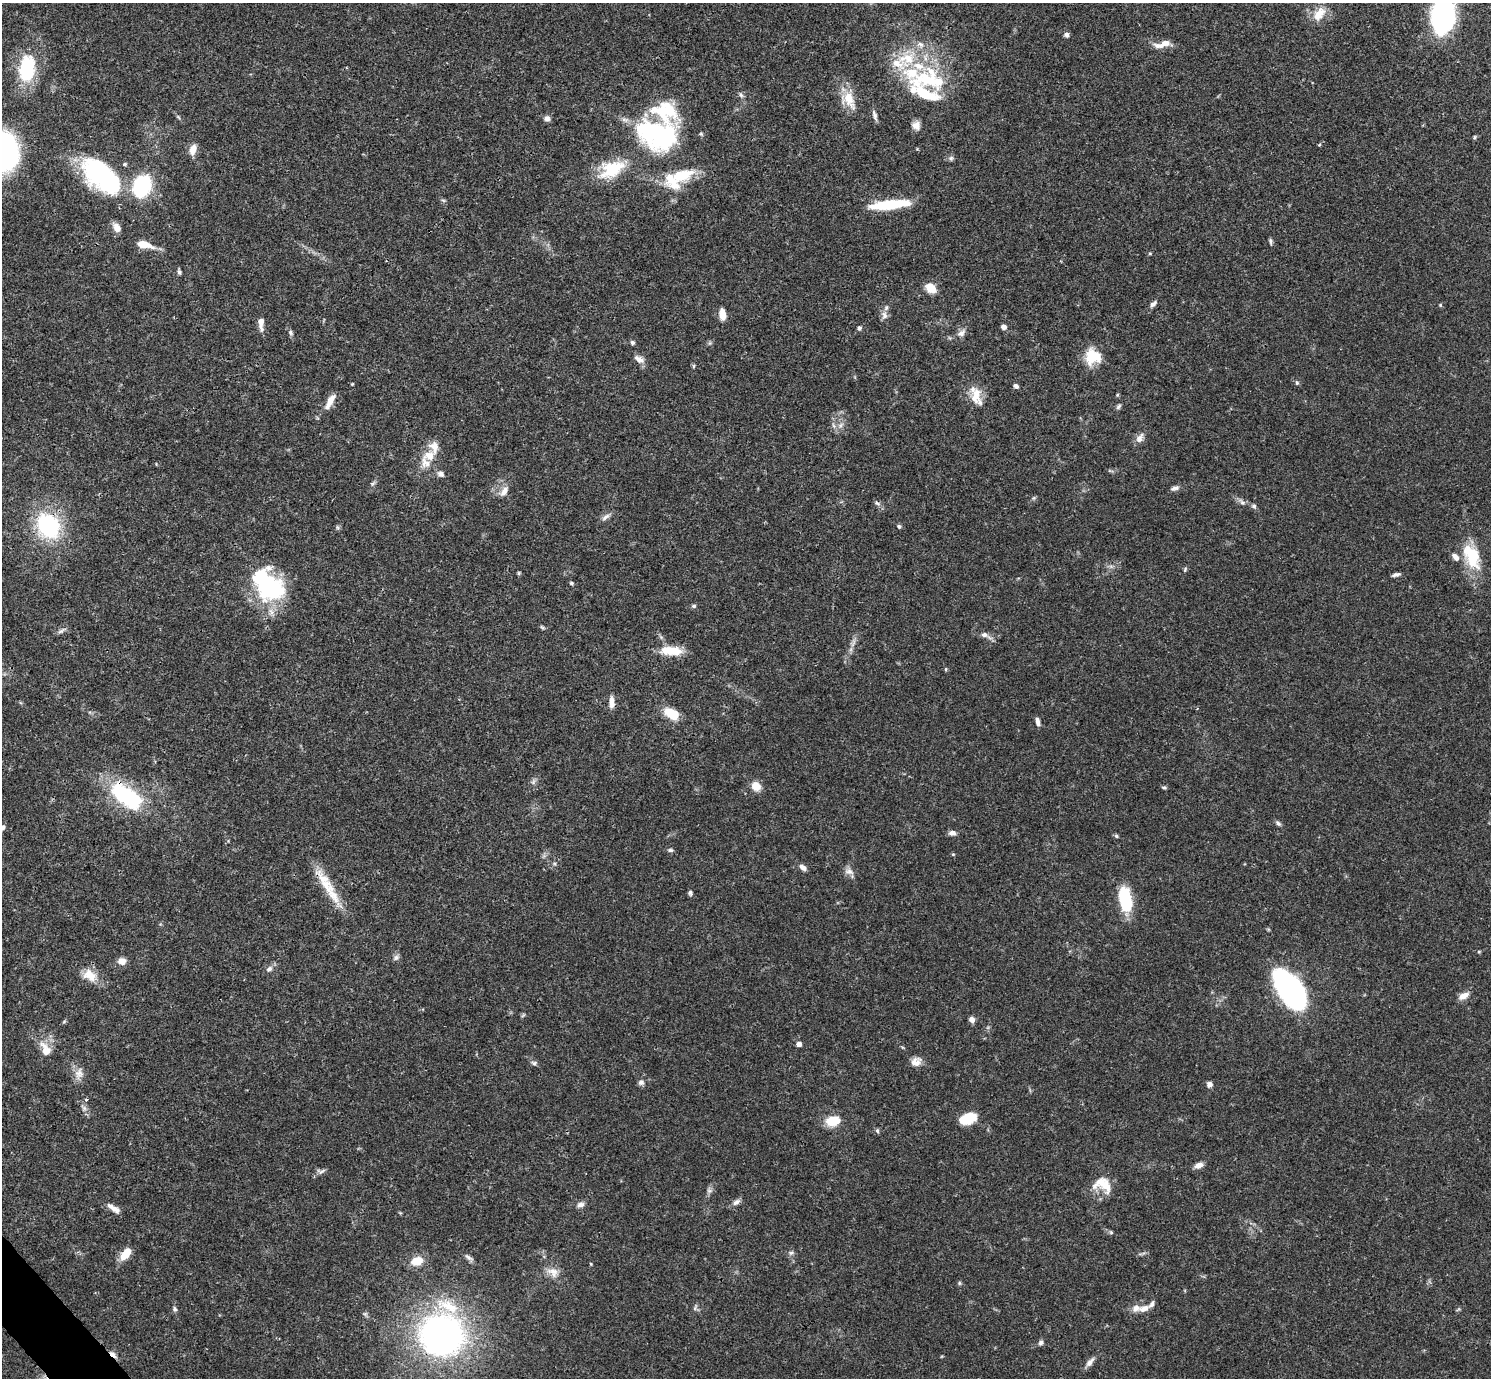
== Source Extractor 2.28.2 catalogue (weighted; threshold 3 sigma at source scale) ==
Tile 7 of 4 x 4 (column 3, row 2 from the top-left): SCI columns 2980-4468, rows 2909-4284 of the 5961 x 5958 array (HDU 1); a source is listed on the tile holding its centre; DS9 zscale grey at full resolution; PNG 1493 x 1380 px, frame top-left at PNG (2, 3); no overlay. Shown black and unused: <1% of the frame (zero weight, under 3 of 4 exposures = <1% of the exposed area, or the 3 px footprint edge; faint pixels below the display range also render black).
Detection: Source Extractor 2.28.2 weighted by HDU 2 'WHT'; one run over the whole footprint, this tile lists its part. Background 0.0407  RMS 0.0027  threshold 0.0119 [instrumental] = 3 sigma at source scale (4.5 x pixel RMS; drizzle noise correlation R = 1.50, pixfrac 1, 0.05/0.05 arcsec/px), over >= 5 px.
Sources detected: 167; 5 inside a brighter object's white glare — not listed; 20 inside a brighter listed object's ellipse — not listed separately; the other 142 listed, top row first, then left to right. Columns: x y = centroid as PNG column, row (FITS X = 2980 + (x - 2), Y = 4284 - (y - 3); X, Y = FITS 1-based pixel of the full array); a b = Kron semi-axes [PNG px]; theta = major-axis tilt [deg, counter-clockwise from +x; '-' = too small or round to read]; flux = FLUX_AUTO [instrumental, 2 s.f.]
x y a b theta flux
1319 14 23 13 52 4.5
1443 16 29 19 83 54
1067 35 6 5 - 0.79
1165 43 21 7 9 2.5
27 70 33 19 -85 15
928 79 48 35 9 25
741 95 7 6 - 0.7
848 99 26 16 -62 5.8
875 115 14 5 -74 0.99
178 117 8 3 -46 0.42
547 118 7 7 - 1.1
916 125 10 10 - 1.8
657 135 52 39 -15 43
1474 137 5 4 - 0.38
1319 145 5 4 - 0.26
193 149 13 7 70 2.3
3 152 35 27 -82 67
951 158 7 7 - 0.63
612 169 32 18 26 12
101 174 46 28 -47 35
682 175 33 15 20 10
142 186 18 15 68 22
443 200 6 4 -19 0.4
889 205 40 8 6 15
117 228 11 7 -57 2.2
1271 241 7 4 -85 0.54
144 245 18 7 -13 4.3
1150 253 5 3 - 0.3
179 272 6 4 -78 0.63
931 288 11 8 -40 4.2
1153 304 11 6 41 0.97
1440 305 5 4 - 0.28
722 314 11 6 -84 2.9
884 315 13 8 -82 1.4
261 323 15 6 -87 2.1
1004 327 6 6 - 0.94
859 328 6 5 - 0.63
290 332 9 5 -77 0.66
961 333 13 8 44 1.4
632 342 6 5 - 0.52
710 343 6 4 71 0.39
1093 357 17 16 - 8
639 359 16 8 -31 1.7
694 366 6 4 89 0.34
1297 383 6 5 - 0.46
352 384 4 3 - 0.23
1016 386 5 5 - 0.86
1117 395 5 4 - 0.3
976 396 23 14 -89 4.5
330 401 21 7 62 3
1118 407 8 5 46 0.58
840 425 9 6 37 1.1
1139 438 14 8 60 1.6
434 447 17 12 -89 3
426 463 19 13 -54 3.5
441 474 10 8 -24 1
373 483 9 4 48 0.57
1175 488 12 6 19 0.94
504 491 16 8 52 2
1034 498 6 4 89 0.39
1242 502 11 6 -39 1.1
877 503 9 5 -24 0.73
1254 506 7 6 - 0.68
606 517 14 6 37 1.2
48 526 23 17 -59 31
899 526 6 5 - 0.46
337 527 6 4 -71 0.41
1472 556 34 18 -66 11
1185 569 8 5 65 0.43
519 573 5 4 - 0.32
1396 575 10 4 13 0.82
571 583 5 4 - 0.47
270 586 38 29 36 22
694 606 7 5 -1 0.49
542 627 8 4 -44 0.43
61 631 13 5 30 0.83
985 635 18 6 -26 1.6
853 643 15 5 70 1.4
671 651 28 10 -5 5.7
946 669 5 3 - 0.27
612 702 13 6 -89 2.1
672 714 14 8 -30 7.4
1038 721 10 5 -82 1.1
533 781 9 5 70 0.77
756 786 11 10 - 2.9
1164 787 6 4 -1 0.45
127 796 39 19 -36 26
1278 823 8 5 -44 0.68
3 827 7 5 51 0.9
952 833 8 6 -3 1.2
1116 836 6 4 -24 0.43
670 850 7 5 -1 0.56
953 854 5 3 - 0.26
555 864 6 4 -71 0.38
803 867 10 6 -37 1.2
849 871 14 8 -20 1.5
326 886 49 13 -59 8.5
690 893 6 5 - 0.57
1125 899 22 10 -78 17
1479 951 6 4 0 0.28
396 958 9 7 31 0.84
122 961 9 7 -7 2.1
269 969 10 7 41 1.1
89 975 19 14 -30 4.3
1290 990 35 17 -57 90
1463 996 14 7 28 2.1
972 1019 7 6 - 1.3
64 1022 6 4 3 0.32
799 1044 5 4 - 1.5
45 1049 24 12 -63 3.9
916 1062 13 11 22 2.1
534 1063 8 6 -13 0.7
79 1073 17 12 75 2.5
641 1082 7 7 - 0.92
1209 1084 7 6 - 0.98
86 1100 4 4 - 0.73
84 1108 8 6 -88 0.92
968 1118 16 10 18 7.9
833 1121 17 11 16 5.5
877 1131 7 5 -86 0.48
1199 1165 10 7 21 1.5
322 1171 13 4 34 0.79
1105 1185 25 17 -14 5.9
709 1190 8 7 - 0.76
736 1202 11 6 33 1.1
581 1204 10 7 17 1.1
115 1209 15 8 -30 1.8
1111 1232 6 5 - 0.4
126 1253 14 8 51 4.8
791 1253 8 5 18 0.64
468 1257 13 5 -33 0.9
417 1261 13 9 17 4.2
591 1264 4 3 - 0.22
553 1272 17 12 -23 3
959 1283 5 5 - 0.39
695 1307 11 3 70 0.52
1144 1308 14 8 17 2.2
175 1309 8 5 -64 0.59
442 1335 38 34 -11 110
1041 1342 8 6 60 0.76
113 1354 11 5 -42 1.4
1090 1362 14 7 50 1.5
Overlapping masked pixels (flux is a lower limit): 5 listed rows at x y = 48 526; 127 796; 326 886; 442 1335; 113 1354
Isophote crosses this tile's border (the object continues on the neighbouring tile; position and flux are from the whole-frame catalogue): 3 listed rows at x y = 1443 16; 3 152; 3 827